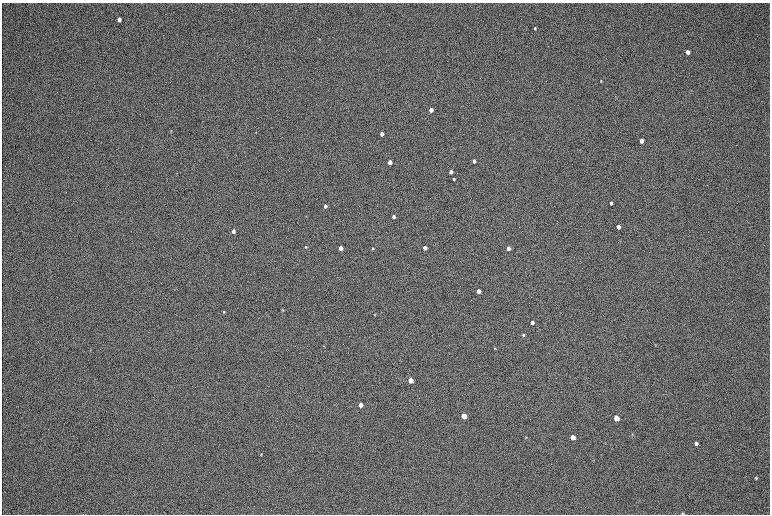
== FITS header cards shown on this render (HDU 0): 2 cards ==
NAXIS1  =                 1536 / length of data axis 1
NAXIS2  =                 1024 / length of data axis 2

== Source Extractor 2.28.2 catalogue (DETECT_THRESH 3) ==
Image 1536 x 1024 px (HDU 0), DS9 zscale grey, zoomed out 1/2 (1 PNG px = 2 x 2 image px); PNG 772 x 516 px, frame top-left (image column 1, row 1023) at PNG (2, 3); no overlay
Background 169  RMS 20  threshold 60.5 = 3 sigma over >= 5 px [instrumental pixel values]
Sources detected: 43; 1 cannot appear on this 1/2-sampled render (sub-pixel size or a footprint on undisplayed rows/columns) and is not listed; the other 42 listed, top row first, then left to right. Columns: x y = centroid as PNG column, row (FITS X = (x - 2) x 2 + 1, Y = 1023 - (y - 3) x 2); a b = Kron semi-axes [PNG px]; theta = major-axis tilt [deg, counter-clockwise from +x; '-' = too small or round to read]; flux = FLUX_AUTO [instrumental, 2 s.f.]
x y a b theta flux
119 20 4 3 - 20000
535 28 3 2 - 5000
688 52 4 3 - 23000
601 81 3 3 - 2900
431 110 3 3 - 55000
171 131 3 2 - 2200
256 132 3 2 - 1600
382 134 3 3 - 26000
641 141 3 3 - 30000
474 161 3 3 - 14000
390 162 3 3 - 45000
451 172 3 3 - 31000
454 179 3 2 - 6000
611 203 3 3 - 9200
325 206 3 3 - 23000
393 217 3 3 - 15000
618 227 3 3 - 24000
233 231 3 3 - 20000
306 247 3 3 - 3700
341 248 3 3 - 45000
373 248 3 3 - 4000
425 248 3 3 - 34000
508 248 3 3 - 41000
478 291 3 3 - 41000
282 310 3 2 - 2900
224 312 4 3 - 4300
375 314 3 2 - 2400
532 323 3 3 - 19000
523 335 3 3 - 5900
323 346 2 1 - 3300
495 348 4 2 - 2400
410 380 3 3 - 110000
360 405 3 3 - 71000
464 416 4 3 - 170000
616 418 4 3 - 110000
632 434 4 4 - 3600
526 437 4 3 - 2900
573 437 4 3 - 83000
696 443 4 3 - 12000
261 454 4 2 - 2500
756 478 5 4 - 5400
683 513 4 2 - 3200
At the frame edge (FLAGS 8, measured only in part): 1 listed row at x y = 683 513
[1 sub-pixel or undisplayed-footprint detection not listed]